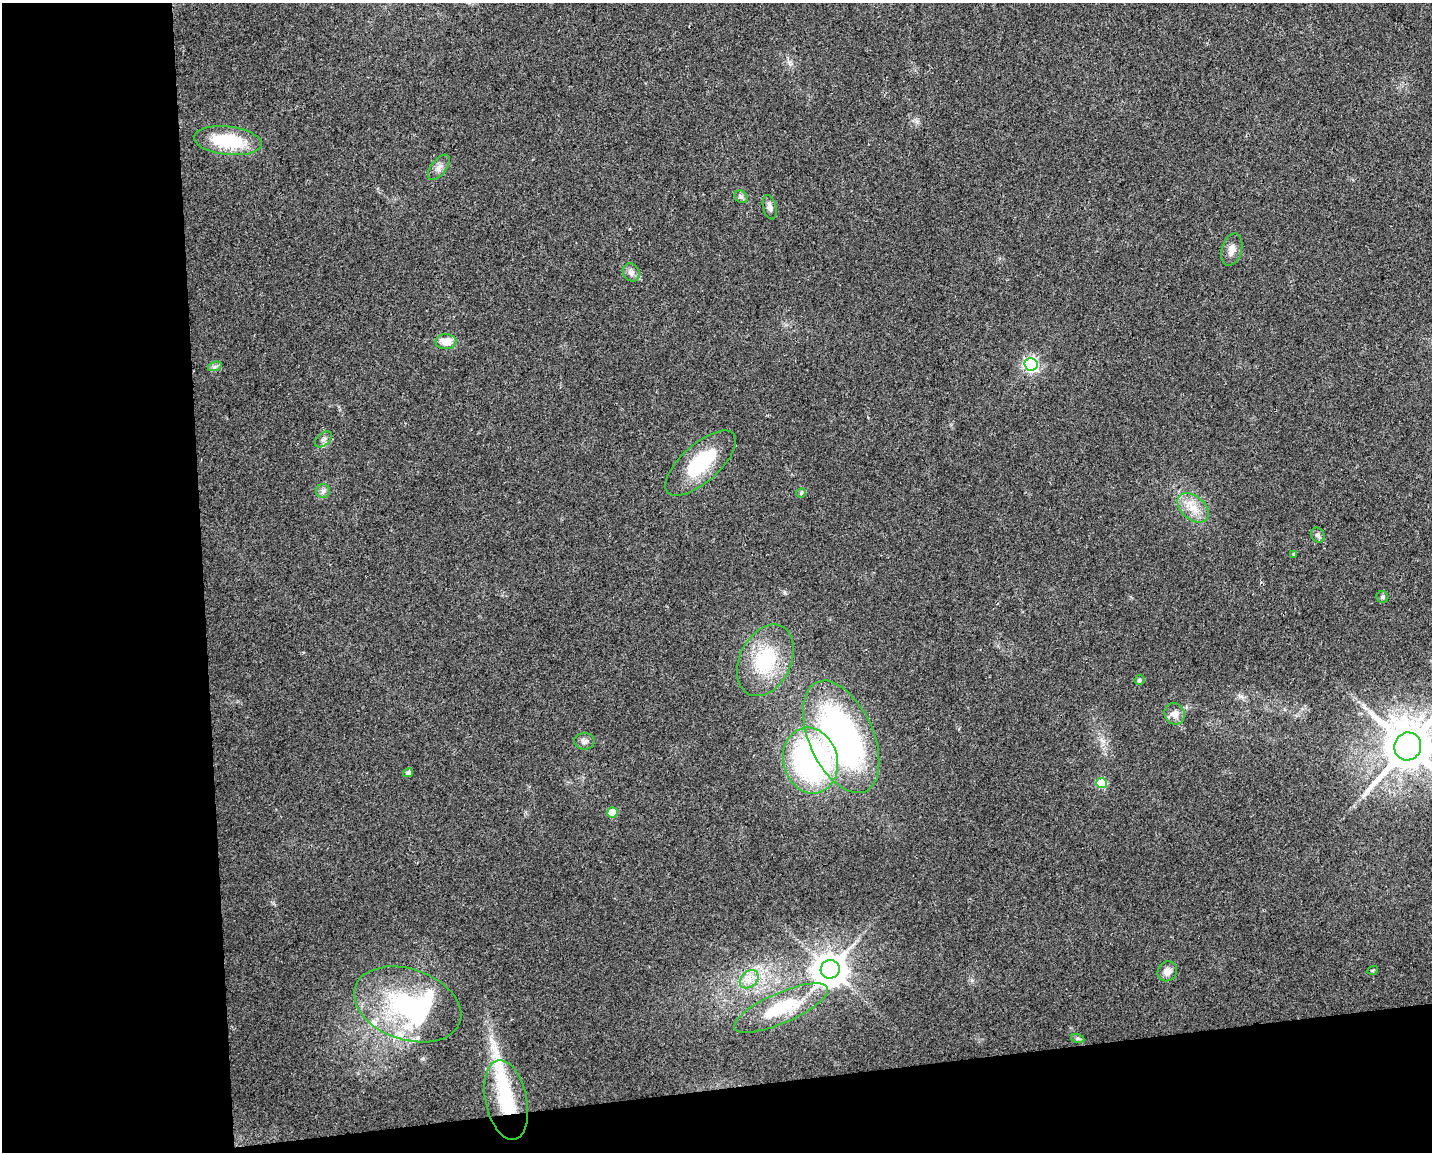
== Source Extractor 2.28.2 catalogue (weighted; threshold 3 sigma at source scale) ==
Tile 10 of 3 x 4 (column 1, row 4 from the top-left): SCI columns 10-1439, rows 1-1150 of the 4352 x 4599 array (HDU 1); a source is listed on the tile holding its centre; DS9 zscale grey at full resolution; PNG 1434 x 1154 px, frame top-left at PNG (2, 3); each listed source drawn as its Kron ellipse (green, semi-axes under 4 px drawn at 4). Shown black and unused: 20% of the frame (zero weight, under 2 of 3 exposures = <1% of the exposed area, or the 3 px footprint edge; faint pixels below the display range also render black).
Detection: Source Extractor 2.28.2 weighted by HDU 2 'WHT'; one run over the whole footprint, this tile lists its part. Background 0.0444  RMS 0.0069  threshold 0.0309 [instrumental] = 3 sigma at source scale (4.5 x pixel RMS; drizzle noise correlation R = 1.50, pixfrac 1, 0.0396/0.0396 arcsec/px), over >= 5 px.
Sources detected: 40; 2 inside a brighter object's white glare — neither listed nor drawn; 3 inside a brighter listed object's ellipse — not listed separately; the other 35 listed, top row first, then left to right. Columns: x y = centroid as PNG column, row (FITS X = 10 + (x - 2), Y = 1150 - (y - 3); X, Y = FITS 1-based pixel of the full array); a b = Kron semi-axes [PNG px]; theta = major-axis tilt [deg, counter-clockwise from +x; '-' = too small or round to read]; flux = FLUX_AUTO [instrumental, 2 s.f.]
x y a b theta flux
228 141 34 14 -6 37
439 167 15 7 53 4.2
741 197 7 5 -43 1.7
770 207 12 6 -75 3.2
1232 250 16 10 74 5.5
631 272 9 8 - 3.7
446 342 10 7 1 9.8
1031 364 6 6 - 150
215 366 7 4 19 1.6
323 439 10 6 43 2.2
701 463 44 19 42 40
323 491 7 7 - 2.1
801 493 5 4 - 0.96
1193 508 18 11 -40 11
1318 535 8 6 -61 2.3
1294 554 4 3 - 0.87
1383 597 6 6 - 1.8
765 660 38 25 64 46
1139 680 5 5 - 1.3
1175 714 11 10 - 5.9
841 737 60 32 -66 220
584 741 10 8 0 2.6
1408 746 14 13 - 3900
810 760 33 27 -76 170
408 773 5 4 - 2.3
1101 783 5 5 - 29
613 812 5 5 - 14
830 969 9 9 - 1400
1373 970 5 3 - 0.66
1167 971 10 9 - 5.2
749 979 10 7 43 5.6
408 1004 55 35 -19 86
781 1008 51 15 24 40
1078 1039 7 4 -19 1.1
506 1100 40 20 -78 40
Overlapping masked pixels (flux is a lower limit): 1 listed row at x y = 506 1100
Isophote crosses this tile's border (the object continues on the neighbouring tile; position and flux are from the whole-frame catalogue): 1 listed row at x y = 1408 746